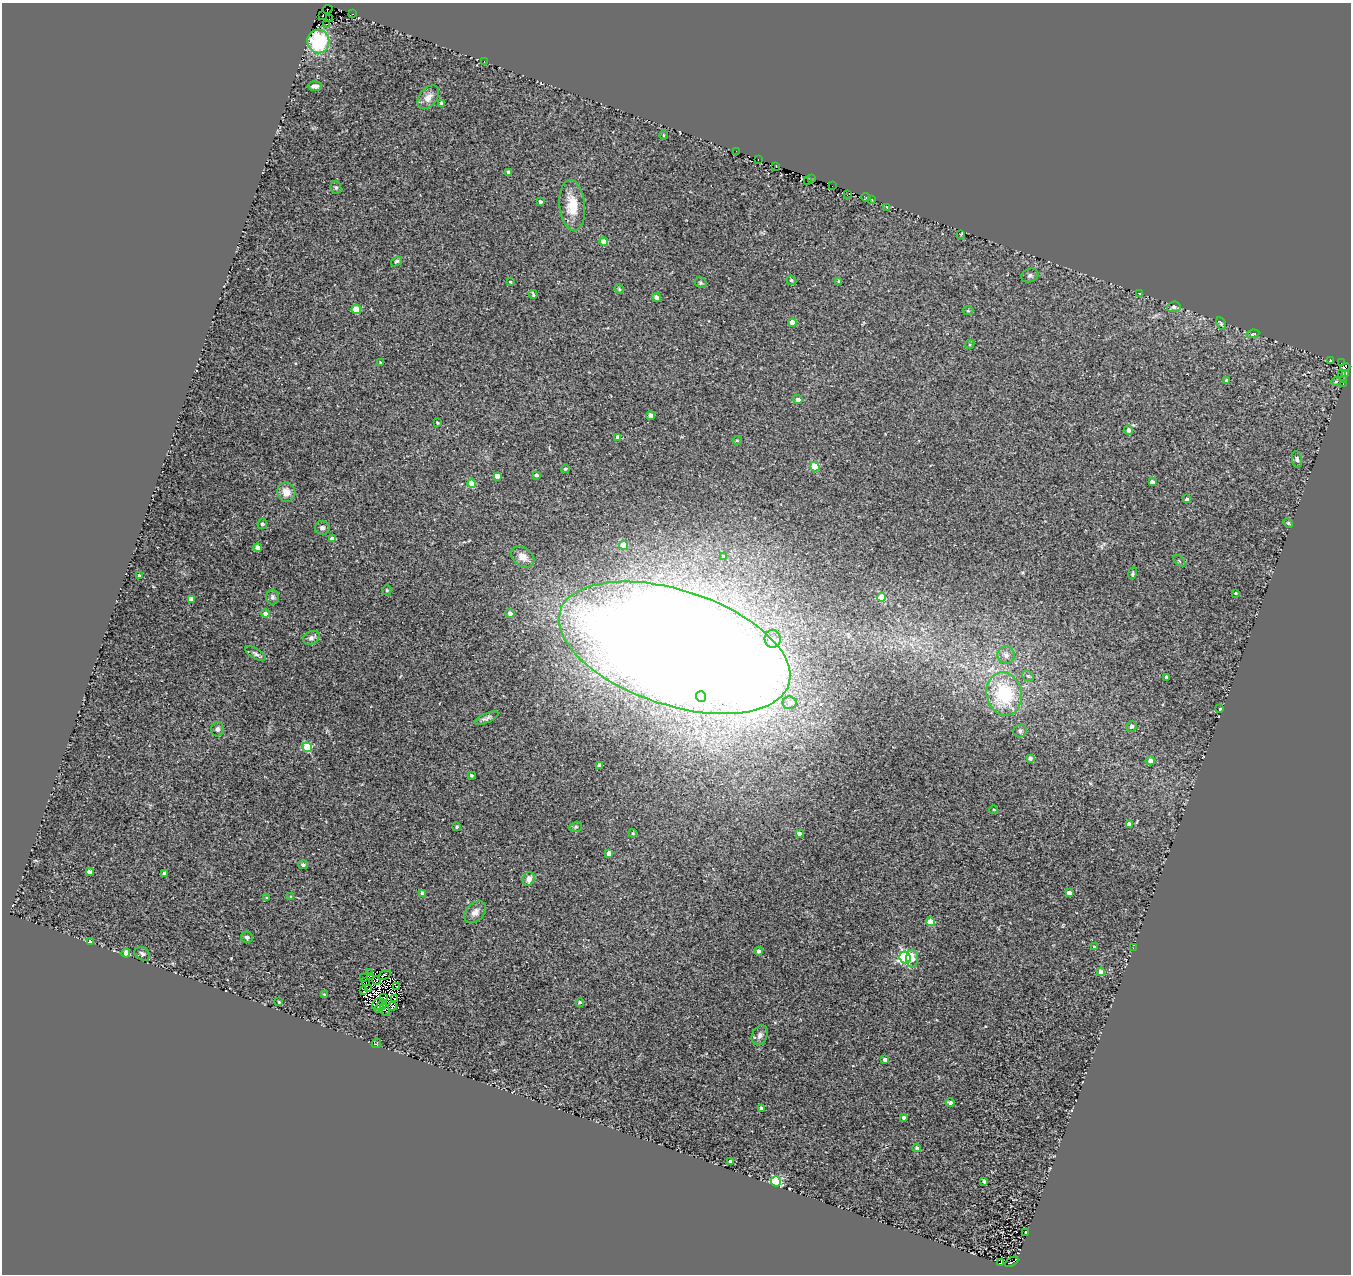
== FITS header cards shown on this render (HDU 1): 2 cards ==
NAXIS1  =                 1349
NAXIS2  =                 1272

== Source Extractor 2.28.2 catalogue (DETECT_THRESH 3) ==
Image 1349 x 1272 px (HDU 1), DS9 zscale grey, 1 PNG px = 1 image px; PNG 1353 x 1276 px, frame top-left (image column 1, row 1272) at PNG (2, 3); each listed source drawn as its Kron ellipse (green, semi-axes under 4 px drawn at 4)
Background 0.029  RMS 0.016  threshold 0.0466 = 3 sigma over >= 5 px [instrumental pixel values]
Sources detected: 179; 14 with non-positive FLUX_AUTO (blend fragments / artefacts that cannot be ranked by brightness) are neither listed nor drawn; the other 165 listed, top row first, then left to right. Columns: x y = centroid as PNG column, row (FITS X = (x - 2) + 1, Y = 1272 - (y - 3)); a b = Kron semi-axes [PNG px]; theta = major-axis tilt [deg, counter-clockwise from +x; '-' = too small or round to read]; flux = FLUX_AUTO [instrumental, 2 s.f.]
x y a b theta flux
328 9 5 2 - 2.6
352 14 3 2 - 0.93
323 15 2 2 - 4.7
329 19 2 2 - 4.7
326 24 3 2 - 89
318 41 12 11 - 66
484 61 3 2 - 0.56
315 86 7 4 -1 3.6
428 97 13 8 51 8.4
442 103 4 3 - 4.3
664 135 5 3 - 0.97
736 151 2 2 - 1.9
758 160 3 2 - 4.3
776 166 3 2 - 3.7
509 172 4 4 - 4.8
811 179 3 2 - 2
807 181 3 2 - 5
832 186 2 2 - 1.9
336 187 6 5 - 1.9
847 195 2 2 - 1.7
866 197 4 3 - 8.6
871 199 3 2 - 1.6
540 202 3 3 - 2.6
572 205 25 12 -84 25
887 207 3 2 - 1.3
961 234 4 2 - 0.86
604 242 4 4 - 19
396 261 6 4 36 1.9
1030 275 9 6 22 2.7
791 280 5 4 - 1.8
839 281 4 3 - 1.8
510 282 4 3 - 1.6
701 283 6 5 - 1.7
619 289 5 4 - 1.1
1140 293 2 2 - 0.89
533 294 4 3 - 1.8
657 298 4 4 - 5.8
1174 307 7 5 6 2
356 309 5 4 - 28
968 311 5 3 - 0.96
792 323 4 4 - 11
1221 323 7 4 -64 1.6
1253 334 6 4 9 1.2
970 344 5 4 - 1.1
1331 360 3 3 - 77
380 363 4 3 - 1.3
1341 363 3 2 - 1.1
1345 367 5 3 - 61
1346 373 4 3 - 11
1341 374 4 2 - 20
1344 379 3 2 - 2.9
1226 380 4 3 - 1.8
1336 381 5 3 - 0.81
1343 384 2 2 - 3.1
798 399 5 4 - 5.4
651 416 4 4 - 10
437 423 3 3 - 1.2
1128 430 5 4 - 4.2
618 437 4 4 - 4.5
737 440 4 4 - 1.2
1297 459 8 5 -81 2.2
815 467 5 4 - 46
565 469 4 3 - 1.3
536 475 4 3 - 2.5
497 476 4 4 - 8.8
1152 482 4 4 - 4.5
471 484 4 4 - 22
286 492 9 9 - 11
1187 499 4 3 - 2.4
1288 523 5 4 - 1.2
262 524 5 4 - 2
322 528 7 7 - 3.4
332 539 4 4 - 6.6
623 545 4 4 - 25
258 547 4 4 - 7
523 557 13 9 -37 9.5
724 557 4 4 - 2.5
1179 561 7 3 -45 0.99
1132 573 6 3 80 1.3
139 576 4 3 - 2.2
387 590 5 4 - 1.4
1235 593 3 2 - 1.1
272 597 7 6 - 2.6
882 597 4 4 - 27
191 599 4 4 - 10
265 613 4 4 - 4.8
510 613 5 4 - 4.5
311 638 9 6 28 3.8
773 639 9 8 - 6.1
675 648 120 57 -18 5100
255 654 11 5 -30 2.9
1006 655 9 8 - 5.8
1028 676 6 4 -42 1.7
1166 677 3 3 - 3.4
1004 694 22 17 -76 70
701 696 5 5 - 33
790 703 7 6 - 8.1
1220 709 3 2 - 1.2
487 718 13 4 24 3.4
1131 726 5 5 - 2.5
217 729 7 6 - 3.4
1020 731 7 6 - 2.6
307 747 5 4 - 55
1030 758 4 3 - 3.4
1150 761 4 4 - 5.9
599 765 4 4 - 4.6
471 775 3 3 - 1.7
994 810 4 3 - 1.2
1129 824 4 3 - 6.9
457 827 4 3 - 1.3
576 827 6 5 - 1.5
633 833 4 3 - 1.4
799 833 4 4 - 5.1
609 853 4 4 - 7.1
303 865 5 4 - 2.6
89 872 4 4 - 5.4
164 873 4 3 - 3.1
529 879 7 6 - 6.8
1069 893 4 4 - 8.5
423 894 4 4 - 6.1
291 897 4 4 - 1.4
267 898 3 3 - 0.93
475 912 13 8 45 6.7
930 922 4 4 - 23
247 937 6 5 - 2.6
90 942 4 3 - 3.2
1094 947 3 3 - 1.9
1133 948 2 2 - 0.49
758 951 4 4 - 3.3
126 953 4 4 - 9.6
142 954 8 6 -31 2.9
905 957 6 5 - 170
912 959 9 6 89 9.6
1101 972 4 4 - 14
369 973 3 2 - 1.2
384 975 6 3 30 2.2
371 976 3 2 - 0.99
364 977 2 2 - 0.78
377 980 4 3 - 0.59
366 982 2 2 - 0.008
397 987 3 3 - 1.6
368 989 3 2 - 0.9
363 991 3 2 - 0.76
324 994 3 2 - 1.1
383 997 3 2 - 2.4
394 999 3 2 - 1.6
279 1002 3 3 - 1.2
580 1002 4 4 - 1.7
378 1004 6 5 - 0.11
381 1006 8 4 46 0.79
393 1006 5 3 - 3.9
385 1010 6 4 -69 3.5
760 1035 10 7 64 4.9
376 1043 5 3 - 0.99
885 1060 4 4 - 6.3
950 1103 4 4 - 3.8
761 1108 4 3 - 4.1
903 1117 4 4 - 3.1
917 1148 4 4 - 3.3
730 1161 3 3 - 3.2
776 1181 5 5 - 100
984 1181 4 3 - 2.3
1026 1233 3 2 - 1
1012 1262 7 3 31 94
1000 1263 4 2 - 1.7
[14 non-positive-flux detections neither listed nor drawn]